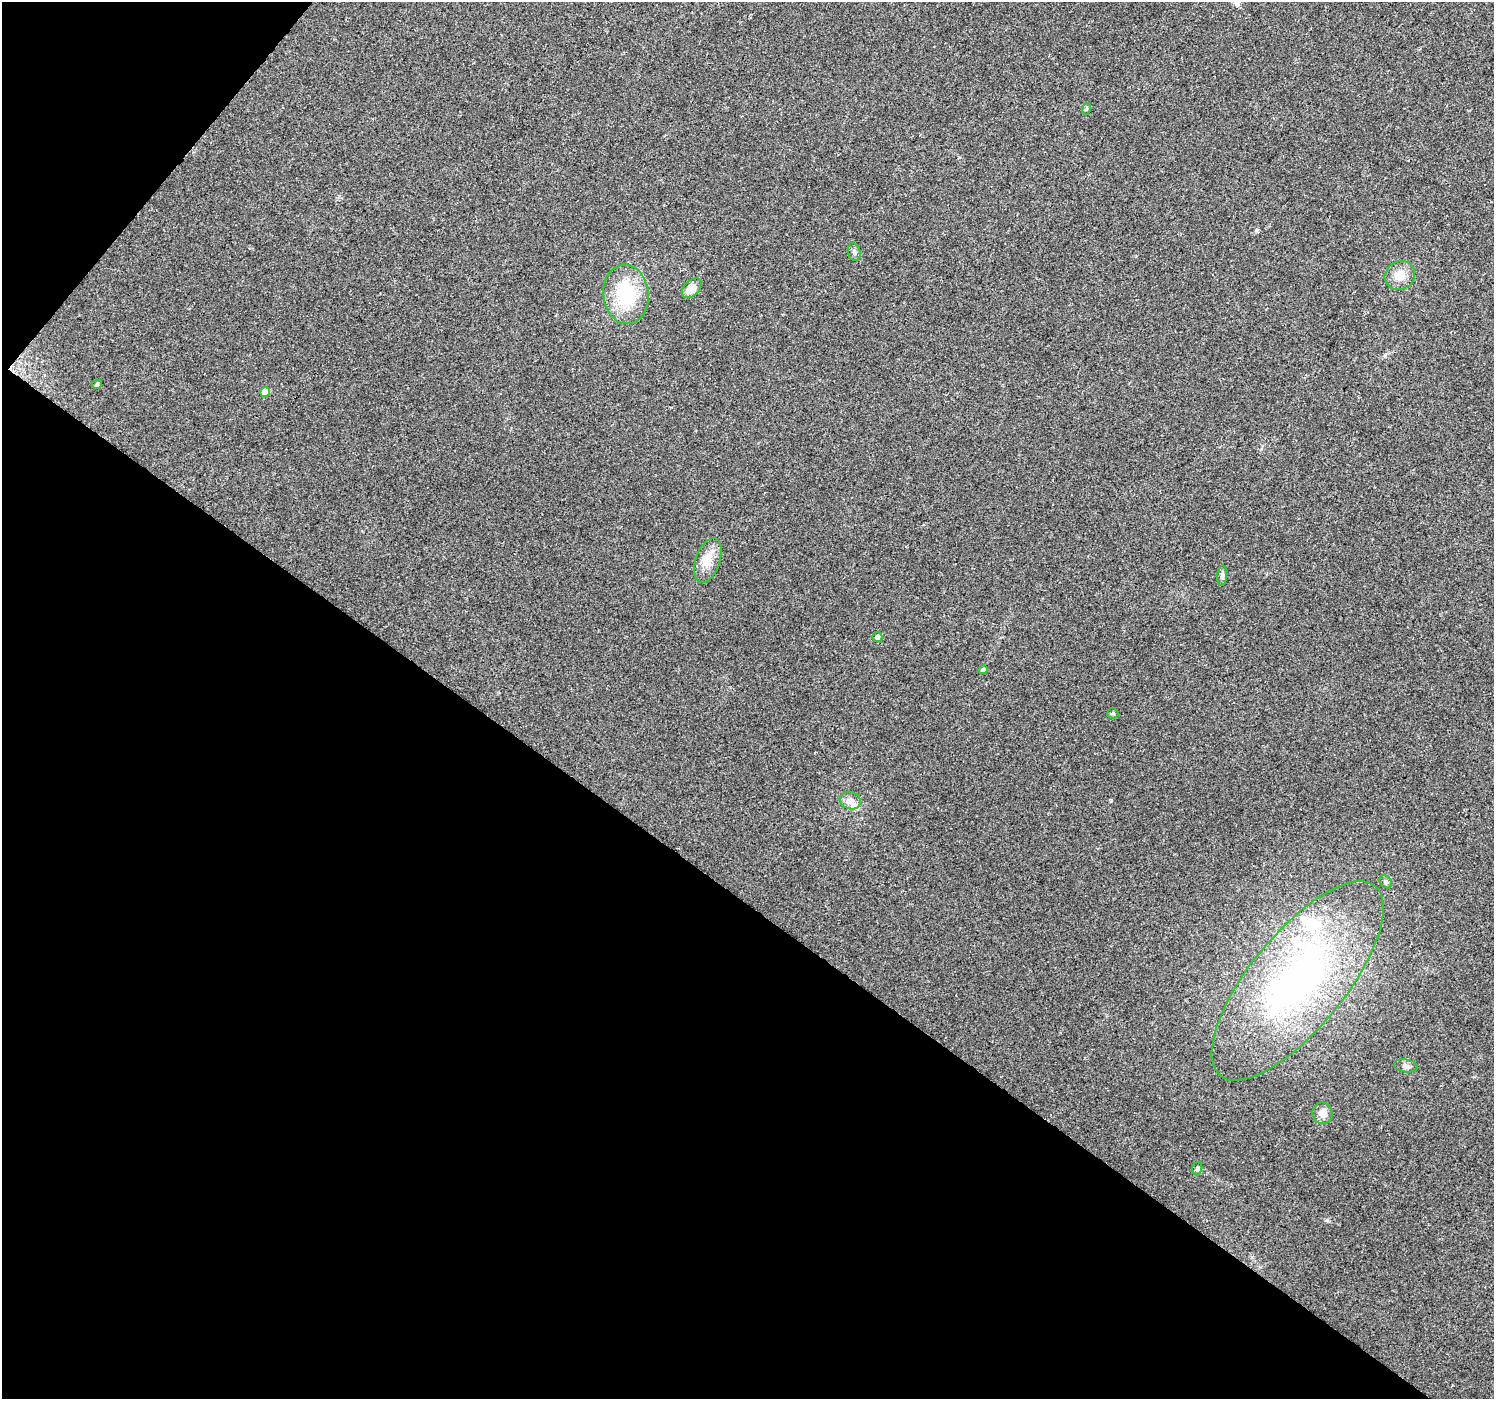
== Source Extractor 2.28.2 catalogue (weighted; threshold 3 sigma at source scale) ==
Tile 9 of 4 x 4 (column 1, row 3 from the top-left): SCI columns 1-1492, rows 1576-2972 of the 5973 x 6011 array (HDU 1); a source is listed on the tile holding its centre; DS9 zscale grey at full resolution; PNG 1496 x 1401 px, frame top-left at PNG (2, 2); each listed source drawn as its Kron ellipse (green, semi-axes under 4 px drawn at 4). Shown black and unused: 38% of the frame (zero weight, under 2 of 3 exposures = <1% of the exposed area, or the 3 px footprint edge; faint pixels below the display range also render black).
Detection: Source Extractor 2.28.2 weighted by HDU 2 'WHT'; one run over the whole footprint, this tile lists its part. Background 0.0862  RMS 0.0092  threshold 0.0414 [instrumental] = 3 sigma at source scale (4.5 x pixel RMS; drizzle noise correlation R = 1.50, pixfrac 1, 0.0396/0.0396 arcsec/px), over >= 5 px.
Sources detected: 20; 1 inside a brighter object's white glare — neither listed nor drawn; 1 inside a brighter listed object's ellipse — not listed separately; the other 18 listed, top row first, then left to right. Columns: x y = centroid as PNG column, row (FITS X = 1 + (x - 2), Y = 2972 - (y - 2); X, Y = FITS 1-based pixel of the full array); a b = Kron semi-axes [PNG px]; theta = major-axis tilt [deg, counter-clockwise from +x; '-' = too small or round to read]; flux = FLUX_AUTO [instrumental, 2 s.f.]
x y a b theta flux
1086 109 6 3 70 0.97
854 252 9 6 -75 2.5
1400 275 15 14 - 12
692 288 12 7 44 9.2
626 294 30 22 -83 52
97 384 5 4 - 1.8
265 392 5 5 - 18
708 560 23 12 71 14
1222 576 10 5 87 2.4
877 637 5 5 - 3.4
983 670 5 4 - 2.3
1113 713 5 5 - 1.3
850 801 11 8 -16 6
1386 882 7 5 -47 2
1298 981 122 47 51 300
1406 1066 12 6 -9 3.4
1322 1113 11 10 - 6.2
1197 1168 6 5 - 1.5
Unlisted compact peaks at least as high as the median listed source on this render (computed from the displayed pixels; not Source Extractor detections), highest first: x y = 1327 1220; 1256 230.